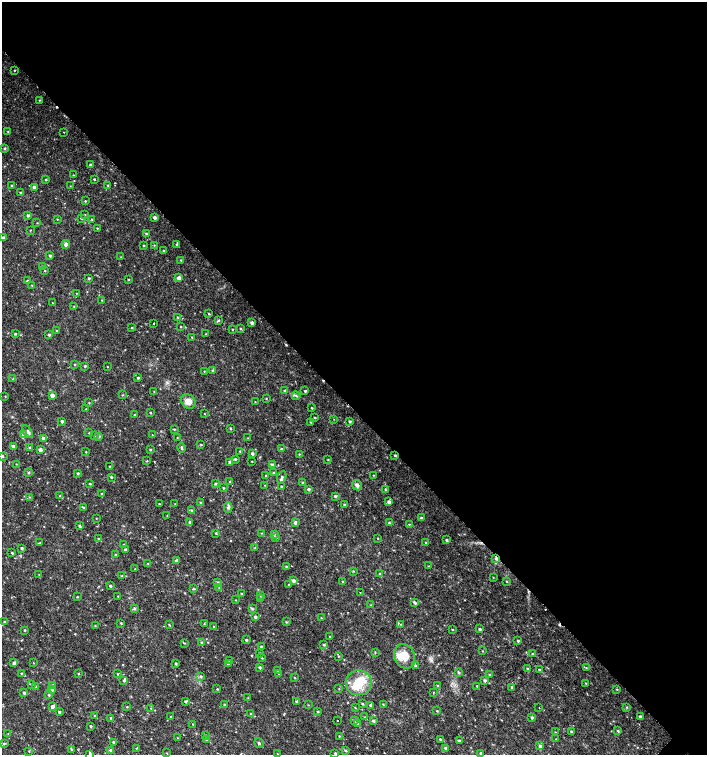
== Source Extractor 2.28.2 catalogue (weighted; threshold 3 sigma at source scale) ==
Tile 3 of 4 x 4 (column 3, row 1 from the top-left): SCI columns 3045-4453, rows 4519-6024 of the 6025 x 6031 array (HDU 1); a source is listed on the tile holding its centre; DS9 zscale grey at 2 x 2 block average (1 PNG px = mean of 2 x 2 image px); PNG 709 x 757 px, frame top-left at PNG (2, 2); each listed source drawn as its Kron ellipse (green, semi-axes under 4 px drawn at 4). Shown black and unused: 54% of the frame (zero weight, under 2 of 3 exposures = <1% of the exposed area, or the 3 px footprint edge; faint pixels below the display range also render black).
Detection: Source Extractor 2.28.2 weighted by HDU 2 'WHT'; one run over the whole footprint, this tile lists its part. Background 0.0181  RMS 0.0033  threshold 0.0151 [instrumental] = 3 sigma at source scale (4.5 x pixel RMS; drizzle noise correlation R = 1.50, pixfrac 1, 0.0396/0.0396 arcsec/px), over >= 5 px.
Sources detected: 334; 1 inside a brighter object's white glare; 6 cosmic-ray / hot-pixel residue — neither listed nor drawn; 1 coinciding with a brighter row at this scale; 6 inside a brighter listed object's ellipse — not listed separately; the other 320 listed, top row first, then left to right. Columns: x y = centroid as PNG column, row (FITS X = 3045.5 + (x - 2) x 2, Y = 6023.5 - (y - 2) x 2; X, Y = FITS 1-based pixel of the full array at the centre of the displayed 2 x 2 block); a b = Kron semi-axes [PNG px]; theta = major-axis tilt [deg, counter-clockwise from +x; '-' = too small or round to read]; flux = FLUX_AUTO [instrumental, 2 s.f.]
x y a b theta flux
15 70 3 2 - 0.53
39 100 3 2 - 0.47
8 131 2 2 - 0.36
64 132 2 2 - 0.31
4 148 3 3 - 0.92
90 165 2 2 - 1.4
73 175 2 2 - 0.42
46 179 3 2 - 0.57
94 179 2 2 - 0.68
108 185 3 2 - 0.78
12 186 2 2 - 0.79
70 186 2 2 - 0.33
34 187 3 3 - 2.6
20 192 2 2 - 0.77
85 201 3 2 - 0.65
28 215 3 2 - 1.4
85 215 3 2 - 0.48
81 218 2 2 - 1.1
155 218 3 3 - 1.7
57 219 3 2 - 0.45
91 219 3 2 - 0.51
37 223 2 2 - 0.38
97 228 2 2 - 0.5
30 230 3 2 - 0.39
146 233 4 3 - 1
3 238 3 3 - 1.9
66 244 4 4 - 2.1
176 244 3 2 - 0.76
144 245 3 2 - 0.71
154 245 3 2 - 0.43
164 251 2 2 - 0.65
50 256 2 2 - 1.2
121 257 2 2 - 0.29
181 260 3 2 - 0.51
42 267 3 3 - 1.2
44 271 3 2 - 0.54
89 278 3 2 - 0.97
178 278 3 3 - 3.4
128 279 2 2 - 0.59
27 281 3 2 - 0.88
32 285 2 2 - 0.35
76 293 2 2 - 0.39
102 300 2 2 - 0.42
53 303 2 2 - 0.68
74 307 2 2 - 0.42
209 314 3 2 - 0.55
178 317 3 3 - 0.75
218 320 4 2 - 0.87
153 323 2 2 - 0.59
252 323 3 3 - 2.1
181 327 2 2 - 0.51
132 328 3 2 - 0.58
241 328 3 3 - 0.64
232 329 2 2 - 0.5
57 331 3 2 - 0.88
15 334 2 2 - 0.92
206 334 2 2 - 0.39
49 335 2 2 - 1.3
192 337 2 2 - 0.53
74 365 3 2 - 0.55
85 366 2 2 - 0.79
107 367 2 2 - 0.34
204 371 2 2 - 0.39
213 371 3 3 - 1.4
138 378 3 2 - 0.92
13 379 3 3 - 0.63
285 390 3 2 - 0.7
305 391 2 2 - 1
154 392 3 2 - 0.45
52 395 3 3 - 4.7
122 395 3 2 - 0.45
5 396 3 2 - 0.37
296 396 4 3 - 1.2
266 398 2 2 - 0.43
188 401 7 6 - 6.5
255 402 2 2 - 0.32
89 403 2 2 - 0.42
312 408 2 2 - 0.62
86 409 3 2 - 0.51
150 412 3 2 - 0.55
134 414 2 2 - 0.38
204 414 2 2 - 0.39
315 417 3 2 - 0.59
334 419 2 2 - 0.28
62 421 2 2 - 1.5
350 421 2 2 - 1.3
310 422 2 2 - 0.52
230 428 3 2 - 0.6
174 429 2 2 - 0.6
27 432 7 4 -52 2
89 433 3 2 - 0.5
23 434 3 3 - 1.4
152 435 2 2 - 0.27
94 436 3 2 - 0.39
99 436 3 3 - 1.1
44 438 3 3 - 2.6
177 438 2 2 - 0.33
248 438 2 2 - 0.3
201 444 3 2 - 0.47
13 447 3 2 - 2.2
30 448 3 3 - 1.1
182 448 5 3 - 1
281 449 3 2 - 0.72
40 450 2 2 - 2.6
150 450 3 3 - 0.74
240 451 3 2 - 0.63
86 452 2 2 - 0.42
252 453 3 2 - 1.6
299 454 3 2 - 0.48
395 455 3 2 - 0.83
2 456 3 2 - 0.94
235 459 3 3 - 0.9
328 460 3 3 - 0.55
147 461 3 2 - 0.47
252 461 2 2 - 0.39
229 462 4 3 - 1.6
16 464 2 2 - 0.36
272 464 2 2 - 1.2
110 466 2 2 - 0.7
28 472 3 2 - 0.98
78 473 3 3 - 0.89
274 473 3 2 - 2.1
373 475 2 2 - 0.41
266 476 3 2 - 0.63
111 477 2 2 - 0.89
282 477 6 3 68 1.4
230 482 3 2 - 0.75
302 482 3 3 - 0.69
90 483 3 2 - 0.75
215 483 3 3 - 0.86
265 485 2 2 - 0.41
357 485 6 4 -48 2.3
281 487 3 2 - 0.65
223 488 3 2 - 0.63
309 489 2 2 - 1.6
385 490 3 2 - 0.65
101 493 3 2 - 0.71
60 496 3 2 - 0.62
335 496 3 3 - 1.1
29 497 3 2 - 0.44
200 502 3 2 - 0.64
389 502 3 3 - 2.7
159 504 3 2 - 0.48
175 504 2 2 - 0.27
344 505 2 2 - 0.9
228 507 5 4 - 1.3
84 508 3 2 - 0.43
191 510 3 3 - 0.74
167 516 3 2 - 0.38
96 518 2 2 - 0.33
421 518 3 3 - 1.7
189 522 3 3 - 0.77
295 523 4 3 - 1.5
389 523 3 3 - 0.95
409 524 2 2 - 0.39
79 526 3 2 - 1
216 533 3 2 - 0.68
261 533 2 2 - 0.37
274 534 3 3 - 1.1
276 537 4 3 - 0.75
378 538 2 2 - 0.35
99 539 2 2 - 0.67
446 540 3 2 - 1.1
40 543 4 2 - 0.63
426 543 3 2 - 0.56
124 545 4 2 - 0.88
21 548 2 2 - 1.2
255 548 3 2 - 0.47
125 549 3 3 - 1.1
12 553 2 2 - 0.93
115 555 3 2 - 0.78
496 558 4 3 - 1.2
177 560 4 3 - 2.1
148 563 3 2 - 0.39
429 566 3 2 - 0.48
287 567 3 3 - 1.3
135 569 2 2 - 0.37
353 571 3 2 - 0.52
39 574 3 2 - 0.36
380 574 3 3 - 0.62
122 576 3 2 - 0.49
493 577 3 2 - 0.36
293 581 3 3 - 2.2
506 581 3 2 - 0.62
343 582 3 3 - 0.68
218 583 3 3 - 1.1
289 584 2 2 - 0.87
110 586 4 2 - 1.2
219 588 2 2 - 0.4
193 589 3 2 - 0.65
360 592 2 2 - 0.33
241 593 2 2 - 0.45
260 595 3 2 - 0.62
118 596 2 2 - 0.48
77 597 2 2 - 0.52
260 599 3 2 - 1.2
235 600 2 2 - 0.34
415 602 3 3 - 1.4
371 605 3 2 - 0.34
134 608 3 3 - 1.1
252 609 3 3 - 1
255 617 3 3 - 1.7
321 618 2 2 - 0.45
4 622 3 3 - 0.69
286 622 3 3 - 0.66
121 623 2 2 - 0.7
204 623 3 2 - 0.39
401 624 3 2 - 0.48
169 625 2 2 - 0.57
95 626 3 2 - 0.44
214 627 2 2 - 0.74
452 629 3 2 - 0.49
480 629 3 2 - 1.2
24 630 3 2 - 0.56
330 637 3 2 - 0.67
246 640 3 3 - 0.94
518 641 3 2 - 1
201 642 3 2 - 0.67
184 643 3 2 - 0.56
324 644 3 2 - 1.2
261 646 3 2 - 0.78
482 651 2 2 - 0.41
375 652 3 2 - 0.44
260 653 3 2 - 0.47
533 654 2 2 - 0.84
339 656 3 2 - 0.53
405 656 13 10 -66 10
262 658 2 2 - 0.46
230 661 3 3 - 1.5
14 663 3 3 - 2.6
33 663 2 2 - 0.36
176 664 3 2 - 0.89
228 664 3 3 - 0.76
415 665 3 2 - 0.76
260 667 2 2 - 1.2
586 668 3 2 - 0.44
528 669 3 3 - 1.3
277 670 3 3 - 0.76
539 670 3 2 - 0.87
458 672 3 3 - 1.1
21 673 2 2 - 0.55
78 674 3 2 - 0.48
118 674 3 2 - 0.58
279 674 3 3 - 0.79
489 675 3 2 - 0.65
200 676 3 3 - 0.9
294 678 3 2 - 0.36
124 680 3 2 - 0.67
484 680 3 3 - 1.3
359 683 13 12 - 16
586 683 2 2 - 0.47
31 684 3 2 - 0.63
52 685 3 3 - 0.84
438 686 3 3 - 0.76
477 686 3 3 - 0.71
36 687 3 3 - 1.2
512 687 3 2 - 1.5
217 689 3 2 - 0.49
339 689 3 2 - 0.34
617 689 3 2 - 0.53
52 690 3 3 - 1.5
433 692 2 2 - 0.35
24 693 3 3 - 1.4
49 695 2 2 - 0.65
248 698 3 2 - 0.35
185 701 3 3 - 1.2
297 701 3 2 - 1.9
362 704 3 2 - 0.73
383 704 3 2 - 0.39
225 705 2 2 - 1.3
308 705 3 2 - 0.34
370 705 3 3 - 0.96
52 707 3 3 - 2.7
127 707 2 2 - 0.47
627 707 3 3 - 0.64
151 708 3 3 - 0.6
355 708 3 2 - 0.44
539 708 2 2 - 0.86
437 711 2 2 - 0.51
59 712 3 3 - 1.2
317 712 2 2 - 0.73
251 713 3 2 - 0.51
95 716 4 2 - 1.6
640 716 3 3 - 1.3
171 717 2 2 - 0.46
365 717 3 2 - 0.46
532 717 3 3 - 1.3
111 718 3 2 - 1.1
337 720 2 2 - 2.1
373 720 3 3 - 1.2
355 721 3 2 - 0.9
358 723 2 2 - 2
193 724 2 2 - 0.48
90 726 2 2 - 0.89
618 731 3 2 - 0.69
555 732 3 2 - 0.33
571 732 3 2 - 0.92
8 734 3 2 - 0.38
205 735 3 2 - 0.6
339 736 2 2 - 0.45
177 738 3 2 - 0.34
440 739 3 3 - 0.96
556 739 3 2 - 0.28
207 740 3 3 - 2.4
459 741 3 3 - 1.5
113 742 3 2 - 1.2
259 743 5 2 - 1
4 744 4 3 - 0.95
540 746 3 3 - 1.9
136 748 3 2 - 0.47
446 748 3 3 - 2.4
72 750 3 3 - 1.1
110 750 3 3 - 1.2
29 751 3 2 - 0.49
345 751 4 2 - 0.63
167 753 2 2 - 0.45
335 753 2 2 - 0.8
481 753 2 2 - 1.5
90 754 4 3 - 0.83
278 754 2 2 - 0.34
Overlapping masked pixels (flux is a lower limit): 2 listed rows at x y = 395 455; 496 558
Isophote crosses this tile's border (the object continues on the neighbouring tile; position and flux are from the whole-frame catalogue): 3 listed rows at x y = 2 456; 481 753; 90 754
Diffuse or blended objects may show on this block-average render without a row.